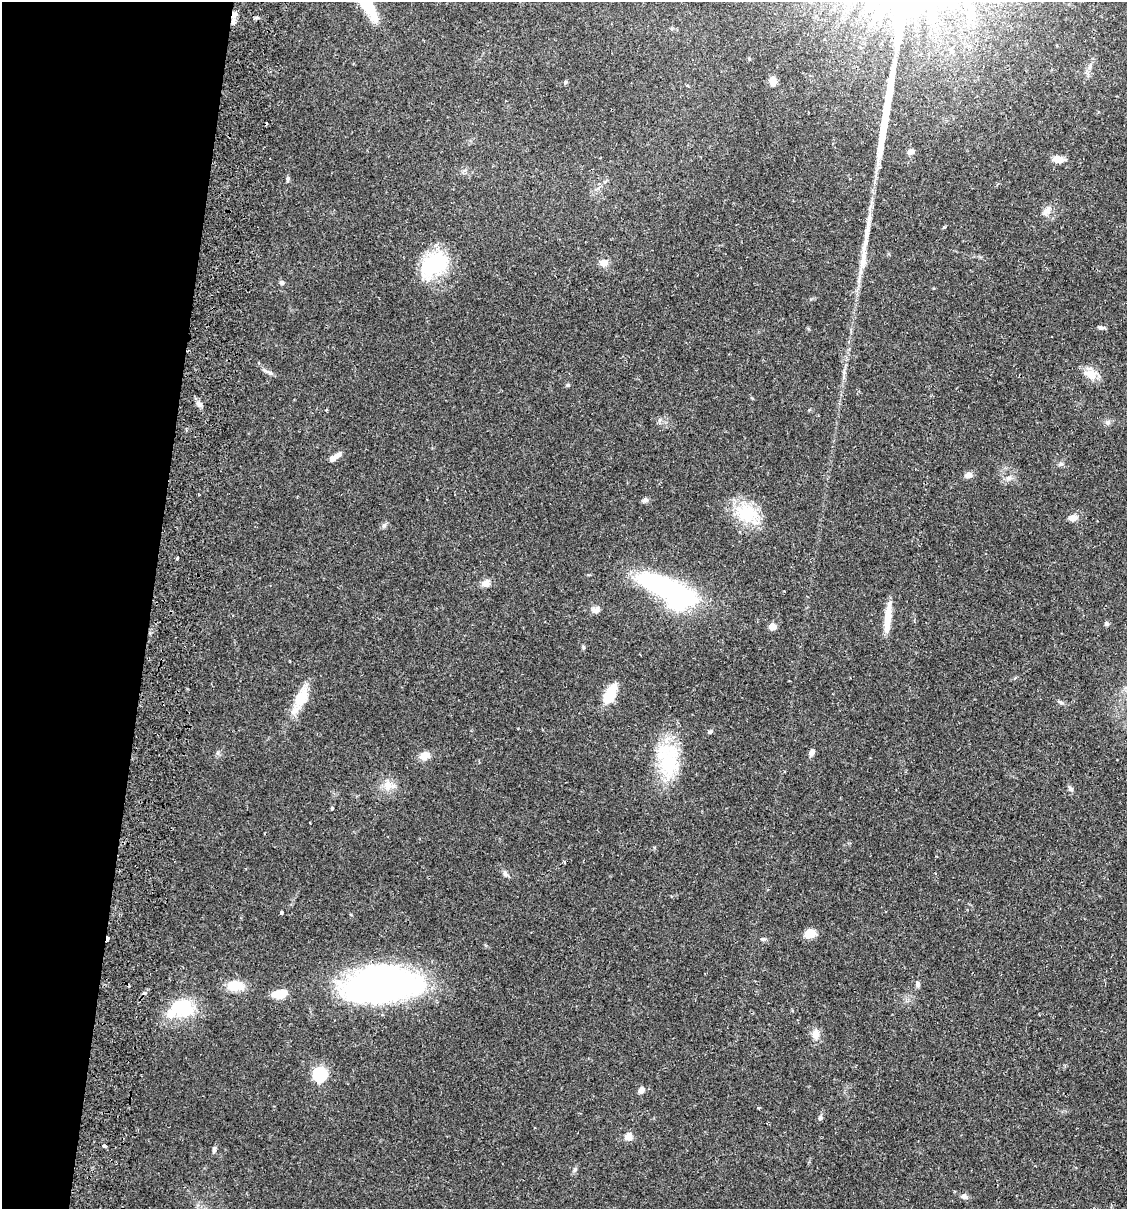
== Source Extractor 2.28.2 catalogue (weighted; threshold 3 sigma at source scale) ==
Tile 9 of 4 x 4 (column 1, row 3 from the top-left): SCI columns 174-1298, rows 1224-2430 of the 4963 x 4856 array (HDU 1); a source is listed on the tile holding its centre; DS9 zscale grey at full resolution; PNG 1129 x 1211 px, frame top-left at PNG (2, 2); no overlay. Shown black and unused: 13% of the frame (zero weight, under 2 of 3 exposures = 3% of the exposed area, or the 3 px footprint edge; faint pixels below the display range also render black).
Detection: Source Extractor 2.28.2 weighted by HDU 2 'WHT'; one run over the whole footprint, this tile lists its part. Background 0.0646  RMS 0.005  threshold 0.0226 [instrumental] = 3 sigma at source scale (4.5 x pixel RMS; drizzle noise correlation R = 1.50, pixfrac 1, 0.05/0.05 arcsec/px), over >= 5 px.
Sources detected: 73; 3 inside a brighter object's white glare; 4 cosmic-ray / hot-pixel residue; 2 long thin detections or spike segments (spike, bleed or trail) — not listed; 1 inside a brighter listed object's ellipse — not listed separately; the other 63 listed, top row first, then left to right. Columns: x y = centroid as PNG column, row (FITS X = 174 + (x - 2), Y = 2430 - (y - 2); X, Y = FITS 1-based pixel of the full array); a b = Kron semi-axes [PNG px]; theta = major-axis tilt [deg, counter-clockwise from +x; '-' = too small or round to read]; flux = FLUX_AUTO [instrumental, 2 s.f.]
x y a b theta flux
931 12 10 8 65 3.4
234 14 8 6 74 2.2
1090 67 8 6 71 1.6
773 81 9 7 -83 4.2
565 82 6 3 71 0.58
911 152 8 6 12 2.2
1058 159 10 6 -9 6.2
288 179 7 4 81 0.94
1047 210 15 8 49 3
944 227 4 4 - 0.56
863 261 31 9 81 8.4
604 263 10 8 -9 3.5
434 265 34 22 37 35
282 283 7 5 -44 1.1
1101 327 7 5 -35 0.96
270 373 7 4 -44 1.2
1091 374 17 12 -43 6.9
568 385 6 4 22 0.74
199 404 8 6 -73 1.7
326 410 3 2 - 0.47
1107 422 9 4 0 1.2
334 458 14 6 36 3.4
1061 464 7 5 42 1
968 475 8 6 27 2.7
1009 478 9 4 48 1.4
645 500 9 5 10 1.2
747 513 28 23 -3 20
1073 518 9 7 9 3
177 558 3 3 - 0.58
485 583 11 8 5 3.1
665 587 57 16 -22 100
596 610 11 8 17 2.5
888 617 35 7 84 9.5
1106 623 6 6 - 0.94
772 626 5 5 - 7.6
610 694 19 9 64 16
301 698 27 14 58 12
1061 702 7 5 -22 1
710 732 5 4 - 1
812 752 8 6 57 1.9
424 756 10 8 21 5.2
668 760 46 26 -86 33
388 785 14 12 -58 5.3
1070 789 8 5 -40 1.2
332 808 4 3 - 0.77
505 874 9 5 -64 1.3
281 912 4 3 - 0.81
810 934 9 7 21 9.4
762 939 6 4 -7 0.78
381 984 68 31 5 200
917 984 8 6 -70 1.4
235 986 19 11 -4 10
280 994 16 7 7 8.7
180 1008 31 21 21 24
816 1034 13 9 -86 4.1
320 1074 6 6 - 87
641 1090 7 6 - 2.4
820 1118 6 5 - 1.1
628 1137 10 9 - 3.3
104 1146 4 4 - 1.1
214 1149 8 4 82 1.3
575 1169 7 5 65 1.1
964 1196 8 6 -10 1.8
Overlapping masked pixels (flux is a lower limit): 1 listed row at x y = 234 14
Unlisted compact peaks at least as high as the median listed source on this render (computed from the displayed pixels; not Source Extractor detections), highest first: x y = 384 525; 583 647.